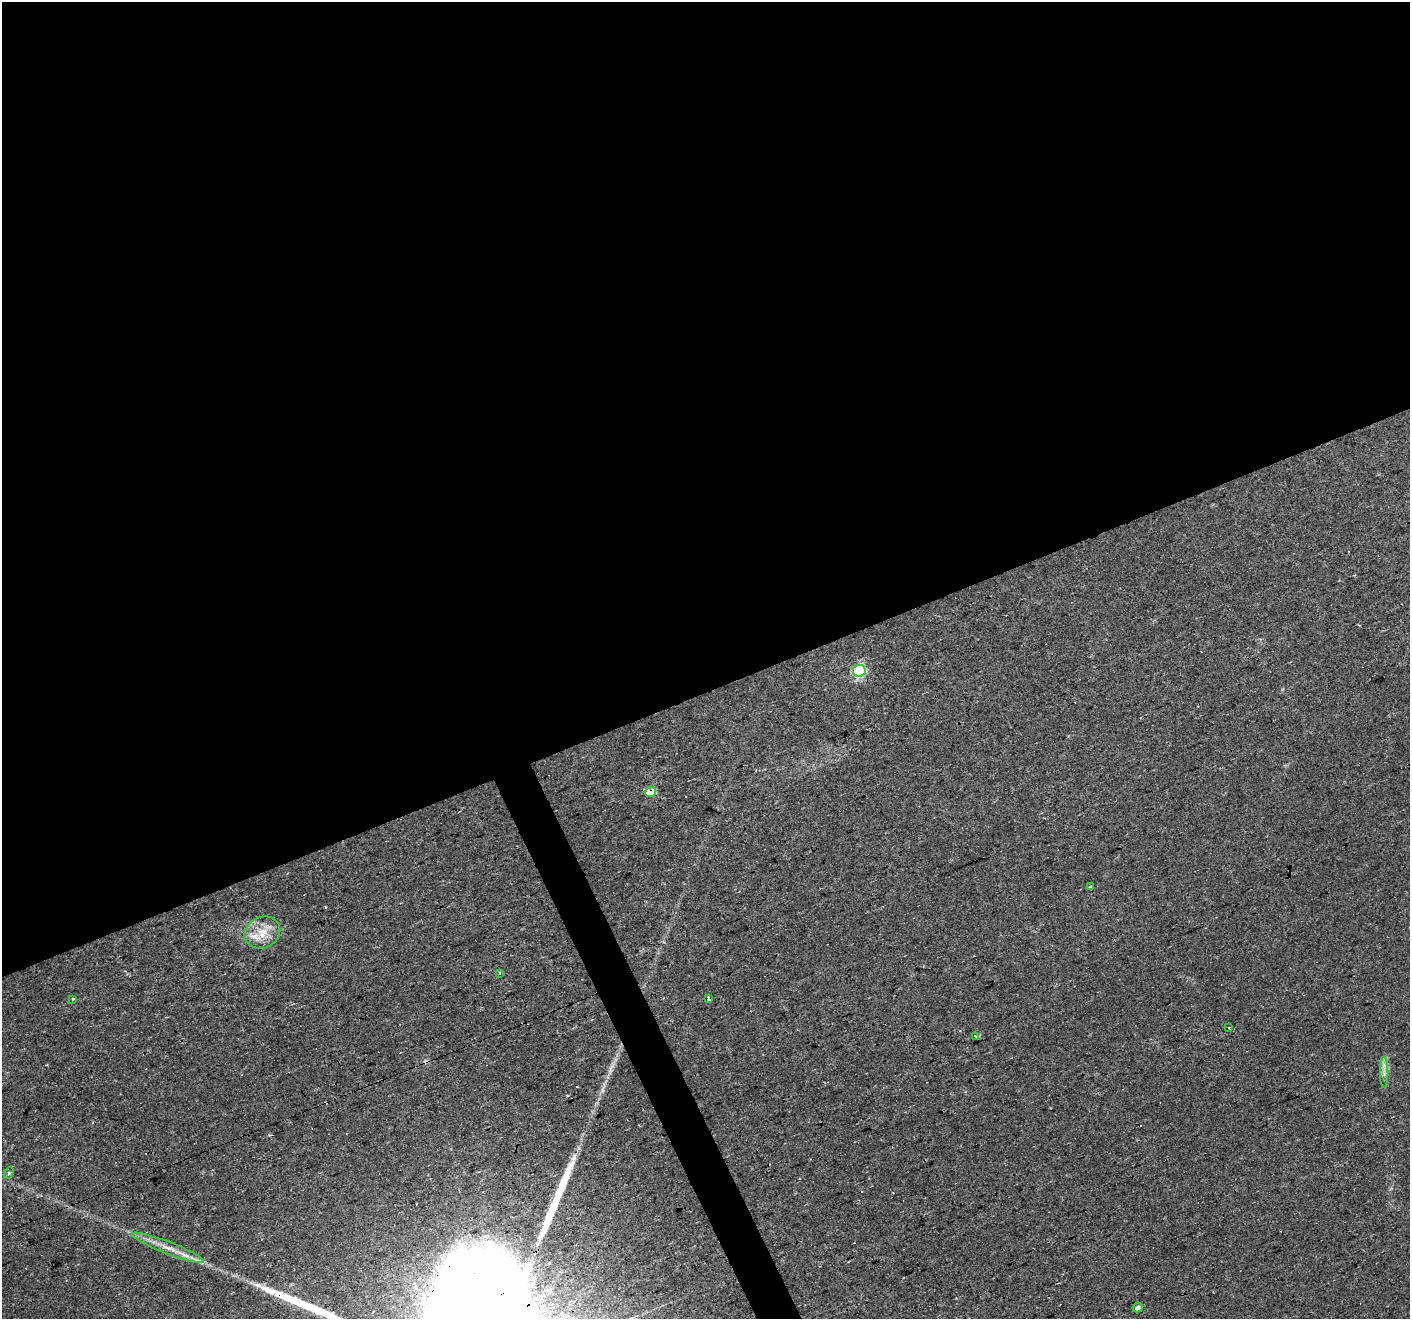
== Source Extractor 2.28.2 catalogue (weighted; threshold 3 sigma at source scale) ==
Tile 2 of 4 x 4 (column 2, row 1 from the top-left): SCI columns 1409-2816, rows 4034-5350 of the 5631 x 5490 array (HDU 1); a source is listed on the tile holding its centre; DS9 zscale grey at full resolution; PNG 1412 x 1321 px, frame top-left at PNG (2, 2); each listed source drawn as its Kron ellipse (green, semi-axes under 4 px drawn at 4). Shown black and unused: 54% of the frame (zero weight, under 2 of 3 exposures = <1% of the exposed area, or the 3 px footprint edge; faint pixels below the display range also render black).
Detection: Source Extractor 2.28.2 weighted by HDU 2 'WHT'; one run over the whole footprint, this tile lists its part. Background 0.034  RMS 0.0061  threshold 0.0276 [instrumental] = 3 sigma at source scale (4.5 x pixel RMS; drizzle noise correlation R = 1.50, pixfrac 1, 0.0396/0.0396 arcsec/px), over >= 5 px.
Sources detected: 20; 4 cosmic-ray / hot-pixel residue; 2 long thin detections or spike segments (spike, bleed or trail) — neither listed nor drawn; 1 inside a brighter listed object's ellipse — not listed separately; the other 13 listed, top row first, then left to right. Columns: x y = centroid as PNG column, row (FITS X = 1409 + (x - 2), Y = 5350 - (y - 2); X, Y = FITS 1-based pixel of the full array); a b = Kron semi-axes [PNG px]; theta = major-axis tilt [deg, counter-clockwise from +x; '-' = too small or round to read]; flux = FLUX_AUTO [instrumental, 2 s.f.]
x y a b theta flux
859 671 6 6 - 77
650 792 5 5 - 22
1090 886 4 3 - 1.1
262 933 18 15 28 12
499 973 4 3 - 0.71
73 999 3 3 - 2.1
708 999 4 3 - 3.7
1229 1027 3 3 - 1.7
976 1037 4 2 - 0.72
1384 1073 15 3 90 2.3
9 1173 6 4 62 0.98
168 1248 38 6 -21 10
1138 1308 5 4 - 2.3
Overlapping masked pixels (flux is a lower limit): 1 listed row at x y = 650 792